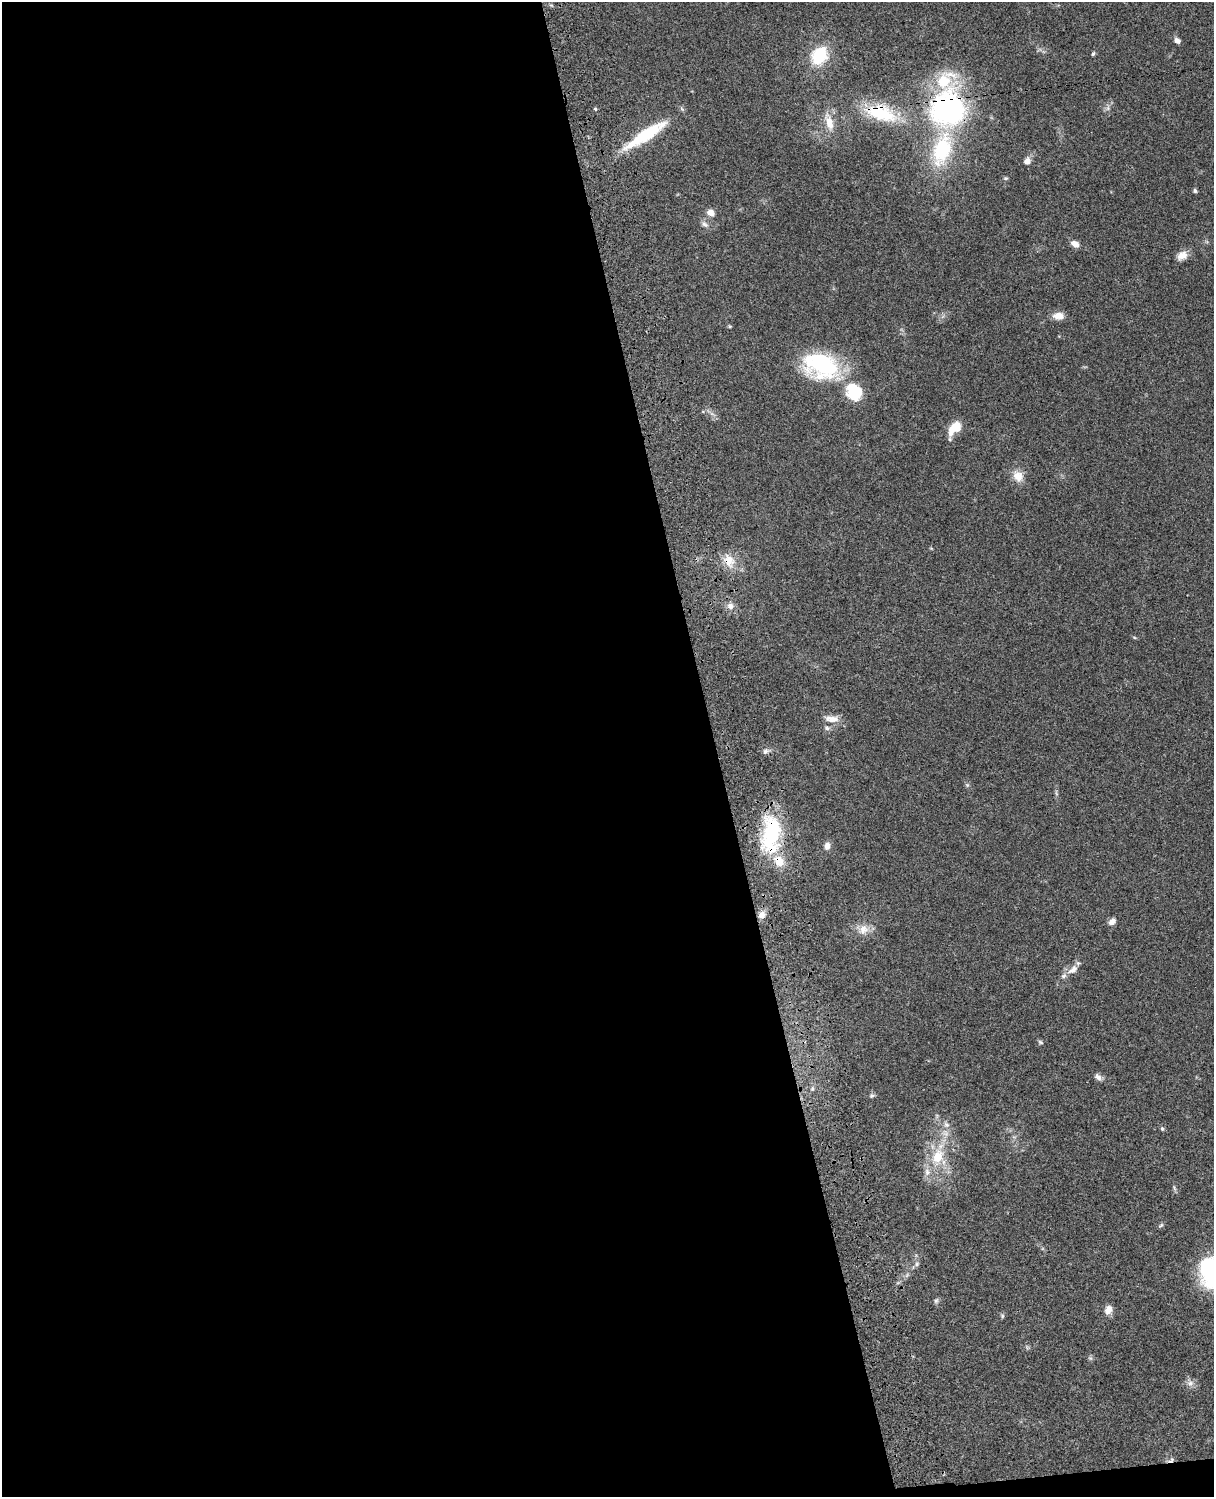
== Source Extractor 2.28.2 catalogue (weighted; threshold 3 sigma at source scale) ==
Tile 9 of 4 x 3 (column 1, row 3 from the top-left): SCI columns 122-1333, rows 278-1772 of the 5087 x 4928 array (HDU 1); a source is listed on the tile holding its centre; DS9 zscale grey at full resolution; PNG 1216 x 1499 px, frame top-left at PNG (2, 2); no overlay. Shown black and unused: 59% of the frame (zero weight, under 3 of 4 exposures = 6% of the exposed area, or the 3 px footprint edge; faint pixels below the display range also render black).
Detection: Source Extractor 2.28.2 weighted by HDU 2 'WHT'; one run over the whole footprint, this tile lists its part. Background 0.0804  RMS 0.0059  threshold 0.0263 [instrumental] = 3 sigma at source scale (4.5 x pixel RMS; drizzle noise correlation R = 1.50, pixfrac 1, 0.05/0.05 arcsec/px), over >= 5 px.
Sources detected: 60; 1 too faint to see at this stretch — not listed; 4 inside a brighter listed object's ellipse — not listed separately; the other 55 listed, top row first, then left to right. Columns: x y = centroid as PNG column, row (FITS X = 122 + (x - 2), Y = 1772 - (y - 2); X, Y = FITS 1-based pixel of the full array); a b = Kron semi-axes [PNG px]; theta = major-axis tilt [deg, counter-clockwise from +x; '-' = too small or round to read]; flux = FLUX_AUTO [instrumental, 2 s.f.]
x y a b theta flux
1177 41 6 5 - 2.6
1093 54 6 4 72 0.83
819 56 15 12 58 31
947 108 37 32 73 140
1108 108 7 5 89 1.4
595 109 4 3 - 0.77
881 113 42 19 -18 32
829 123 21 9 -76 8.3
646 135 57 12 33 31
942 149 47 23 75 46
1027 161 9 8 - 3.4
1005 178 6 5 - 0.88
1195 191 5 4 - 1.2
710 212 11 8 -35 3.4
704 224 11 6 -35 2.3
1075 244 9 6 -30 4.4
1182 256 13 10 35 5.1
1058 316 13 8 2 5.4
730 326 5 4 - 0.62
821 365 42 28 -20 61
854 392 23 19 -61 21
712 414 7 4 -19 1.4
954 428 19 9 55 11
1018 476 16 12 -58 7
931 548 5 3 - 0.49
729 560 20 15 -59 9.9
730 606 9 8 - 3.1
1134 637 6 3 -20 0.65
832 719 22 9 -5 5.6
827 728 8 6 -21 1.5
766 751 8 7 - 1.9
967 785 6 5 - 0.86
1056 793 10 3 -79 1.1
771 834 48 22 85 52
827 846 8 7 - 3.5
762 915 9 8 - 4.2
1112 921 10 6 44 3
863 929 14 13 - 6.5
1073 970 17 8 36 4.9
1040 1042 7 5 -20 1
1098 1077 10 7 -39 2.4
812 1089 5 3 - 0.73
872 1096 7 5 3 1.1
946 1125 9 7 -39 2.6
1162 1128 7 5 -74 1
938 1157 25 17 71 20
1174 1188 9 4 -68 1
1161 1225 8 5 40 0.96
917 1264 8 5 69 1.5
936 1301 8 5 73 1.2
1108 1310 10 8 64 4.5
1002 1316 6 5 - 0.95
1090 1358 6 5 - 1
1190 1383 10 9 - 2.9
1171 1460 10 5 35 1.7
Overlapping masked pixels (flux is a lower limit): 6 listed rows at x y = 947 108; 881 113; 646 135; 729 560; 771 834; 1171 1460